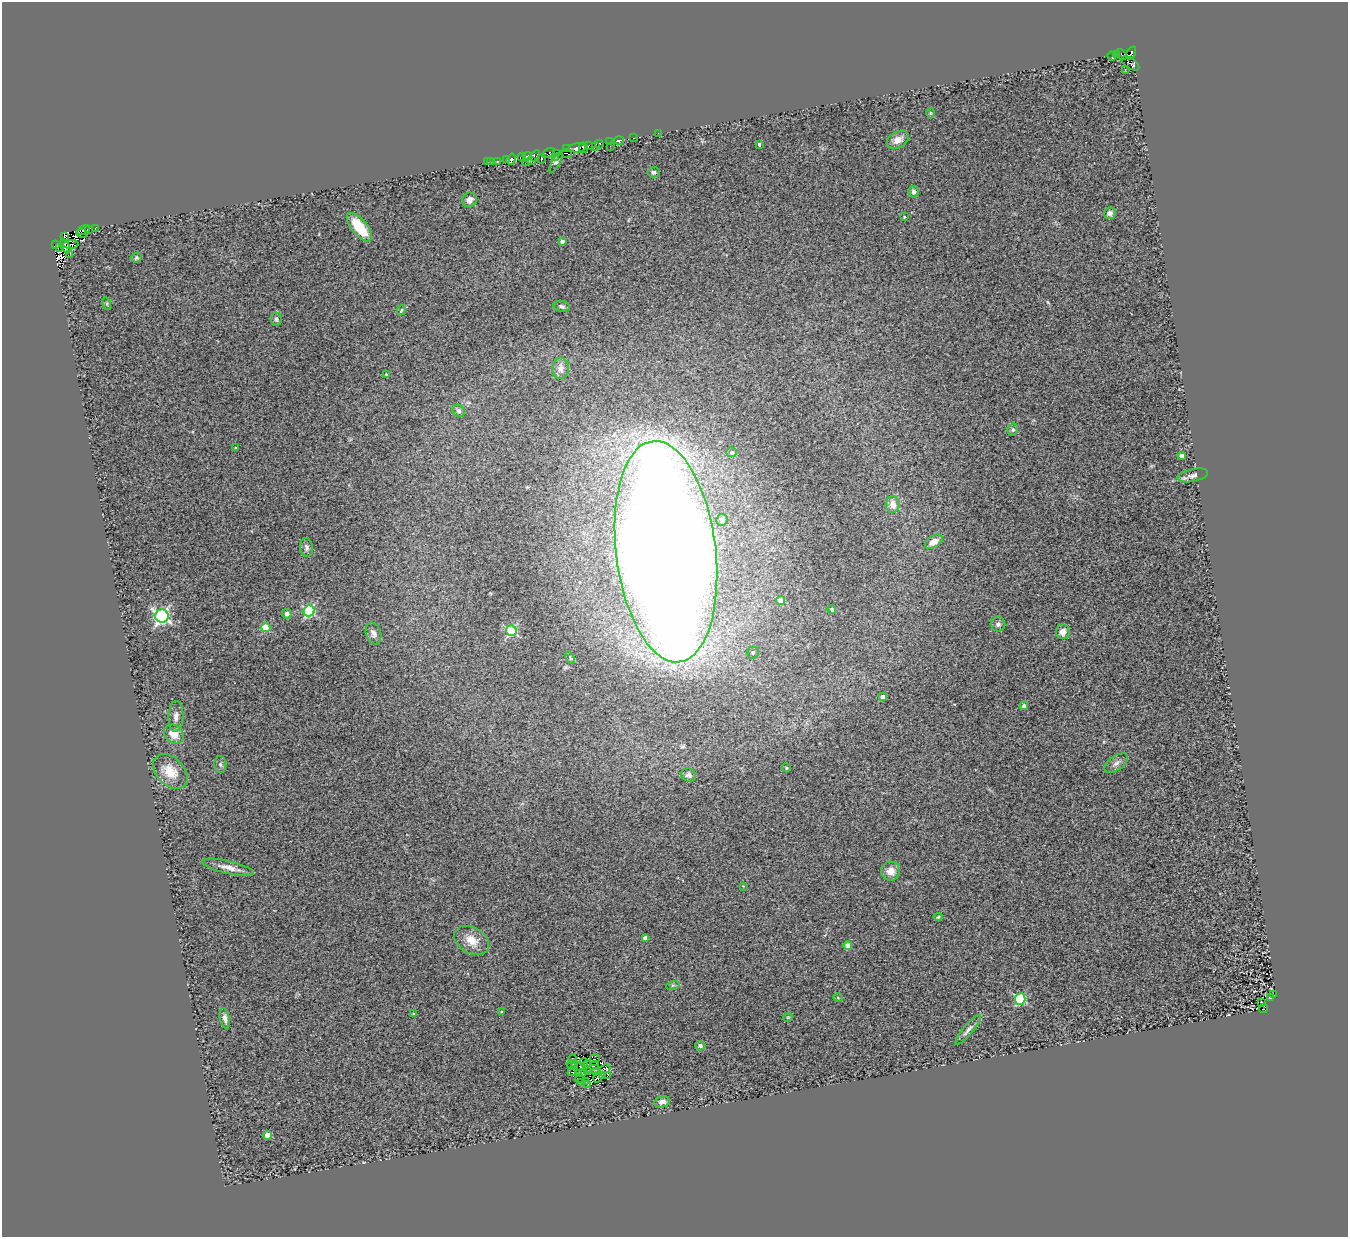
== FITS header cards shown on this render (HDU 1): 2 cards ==
NAXIS1  =                 1346
NAXIS2  =                 1235

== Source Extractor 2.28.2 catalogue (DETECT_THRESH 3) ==
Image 1346 x 1235 px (HDU 1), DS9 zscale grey, 1 PNG px = 1 image px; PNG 1350 x 1239 px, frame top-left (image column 1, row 1235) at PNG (2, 2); each listed source drawn as its Kron ellipse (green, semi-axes under 4 px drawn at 4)
Background 0.837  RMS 0.5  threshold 1.5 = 3 sigma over >= 5 px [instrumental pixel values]
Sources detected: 147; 10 with non-positive FLUX_AUTO (blend fragments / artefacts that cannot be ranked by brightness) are neither listed nor drawn; the other 137 listed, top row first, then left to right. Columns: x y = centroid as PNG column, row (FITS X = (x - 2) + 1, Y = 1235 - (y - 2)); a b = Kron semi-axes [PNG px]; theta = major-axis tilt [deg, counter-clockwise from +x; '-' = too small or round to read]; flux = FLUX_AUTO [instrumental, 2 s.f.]
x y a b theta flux
1131 53 7 3 58 850
1116 54 3 3 - 390
1121 55 6 2 -53 34
1112 56 5 3 - 37
1130 63 10 5 -34 240
1125 69 2 2 - 23
930 113 5 3 - 35
658 133 2 2 - 17
633 138 2 2 - 40
898 140 12 8 30 260
619 141 5 3 - 300
609 142 3 2 - 110
599 144 4 3 - 280
759 144 3 3 - 190
588 145 3 2 - 98
596 146 3 3 - 32
610 146 2 2 - 160
578 148 8 4 6 3800
583 148 5 2 - 1000
567 149 2 2 - 170
548 153 7 4 25 190
557 154 3 2 - 45
566 154 6 2 -17 370
527 156 4 3 - 1400
535 156 6 4 60 440
522 157 4 2 - 280
556 157 4 3 - 310
506 159 3 3 - 290
511 159 6 3 70 1700
541 159 5 2 - 220
532 160 3 2 - 120
497 161 3 3 - 73
487 162 2 2 - 35
491 162 2 2 - 37
556 162 11 3 63 56
525 163 3 2 - 32
653 172 6 5 - 85
914 192 6 5 - 100
469 200 7 7 - 190
1110 213 6 5 - 130
904 217 3 3 - 27
359 227 17 7 -51 1200
95 228 4 3 - 110
89 229 4 3 - 300
84 230 7 3 27 640
82 233 6 2 -11 230
64 236 3 2 - 1000
562 241 4 3 - 97
71 244 8 3 4 94
55 245 4 3 - 1300
65 246 7 3 -63 1500
60 247 3 2 - 1200
70 254 3 2 - 1400
136 258 5 4 - 49
107 304 6 4 -73 44
561 306 8 5 -9 90
401 310 5 4 - 45
276 319 6 5 - 75
561 368 11 8 87 230
386 374 4 3 - 42
459 411 7 5 -54 99
1013 430 6 5 - 63
236 448 3 3 - 43
731 452 5 5 - 91
1182 456 4 4 - 240
1193 475 15 6 13 140
893 504 8 6 -80 290
722 520 6 5 - 90
934 542 10 6 31 270
306 547 9 6 -82 110
666 552 111 50 -83 150000
780 601 4 4 - 400
832 609 4 4 - 73
309 611 6 5 - 3900
287 614 5 4 - 180
162 616 6 6 - 8600
998 624 7 7 - 120
266 628 4 4 - 1100
511 631 5 5 - 3300
1063 632 7 7 - 250
374 633 11 7 -73 150
753 653 6 6 - 90
570 658 6 4 -66 49
883 697 4 4 - 220
1024 706 4 4 - 120
176 716 15 7 88 210
174 734 10 8 -38 380
1116 763 13 7 35 160
220 764 8 6 -87 81
786 768 4 4 - 37
170 771 20 13 -46 630
689 775 7 6 - 110
228 867 26 6 -14 300
891 871 9 9 - 300
743 886 3 3 - 24
938 917 4 4 - 53
645 938 4 4 - 190
472 940 18 13 -29 520
848 945 4 4 - 430
673 985 7 4 18 50
1273 995 4 2 - 17
838 998 5 3 - 31
1271 998 3 3 - 51
1020 999 6 5 - 3300
1261 1002 2 2 - 24
1264 1009 4 2 - 57
502 1012 3 3 - 59
413 1014 3 2 - 25
788 1017 5 3 - 26
225 1019 10 5 -78 130
968 1030 19 5 50 160
700 1046 5 4 - 78
573 1059 4 2 - 39
595 1059 5 2 - 29
584 1062 4 2 - 23
575 1063 3 2 - 37
571 1065 5 2 - 20
587 1065 3 2 - 24
594 1065 5 3 - 27
581 1066 2 2 - 44
575 1067 3 2 - 15
593 1069 7 3 1 31
605 1069 5 3 - 64
572 1071 5 3 - 49
587 1072 2 2 - 18
595 1072 3 2 - 13
579 1073 3 2 - 17
583 1073 3 2 - 22
603 1075 3 3 - 12
607 1075 3 2 - 26
598 1077 5 4 - 52
580 1078 5 2 - 13
581 1082 2 2 - 16
585 1082 4 3 - 11
588 1084 3 2 - 31
662 1102 8 5 13 200
267 1135 4 4 - 320
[10 non-positive-flux detections neither listed nor drawn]